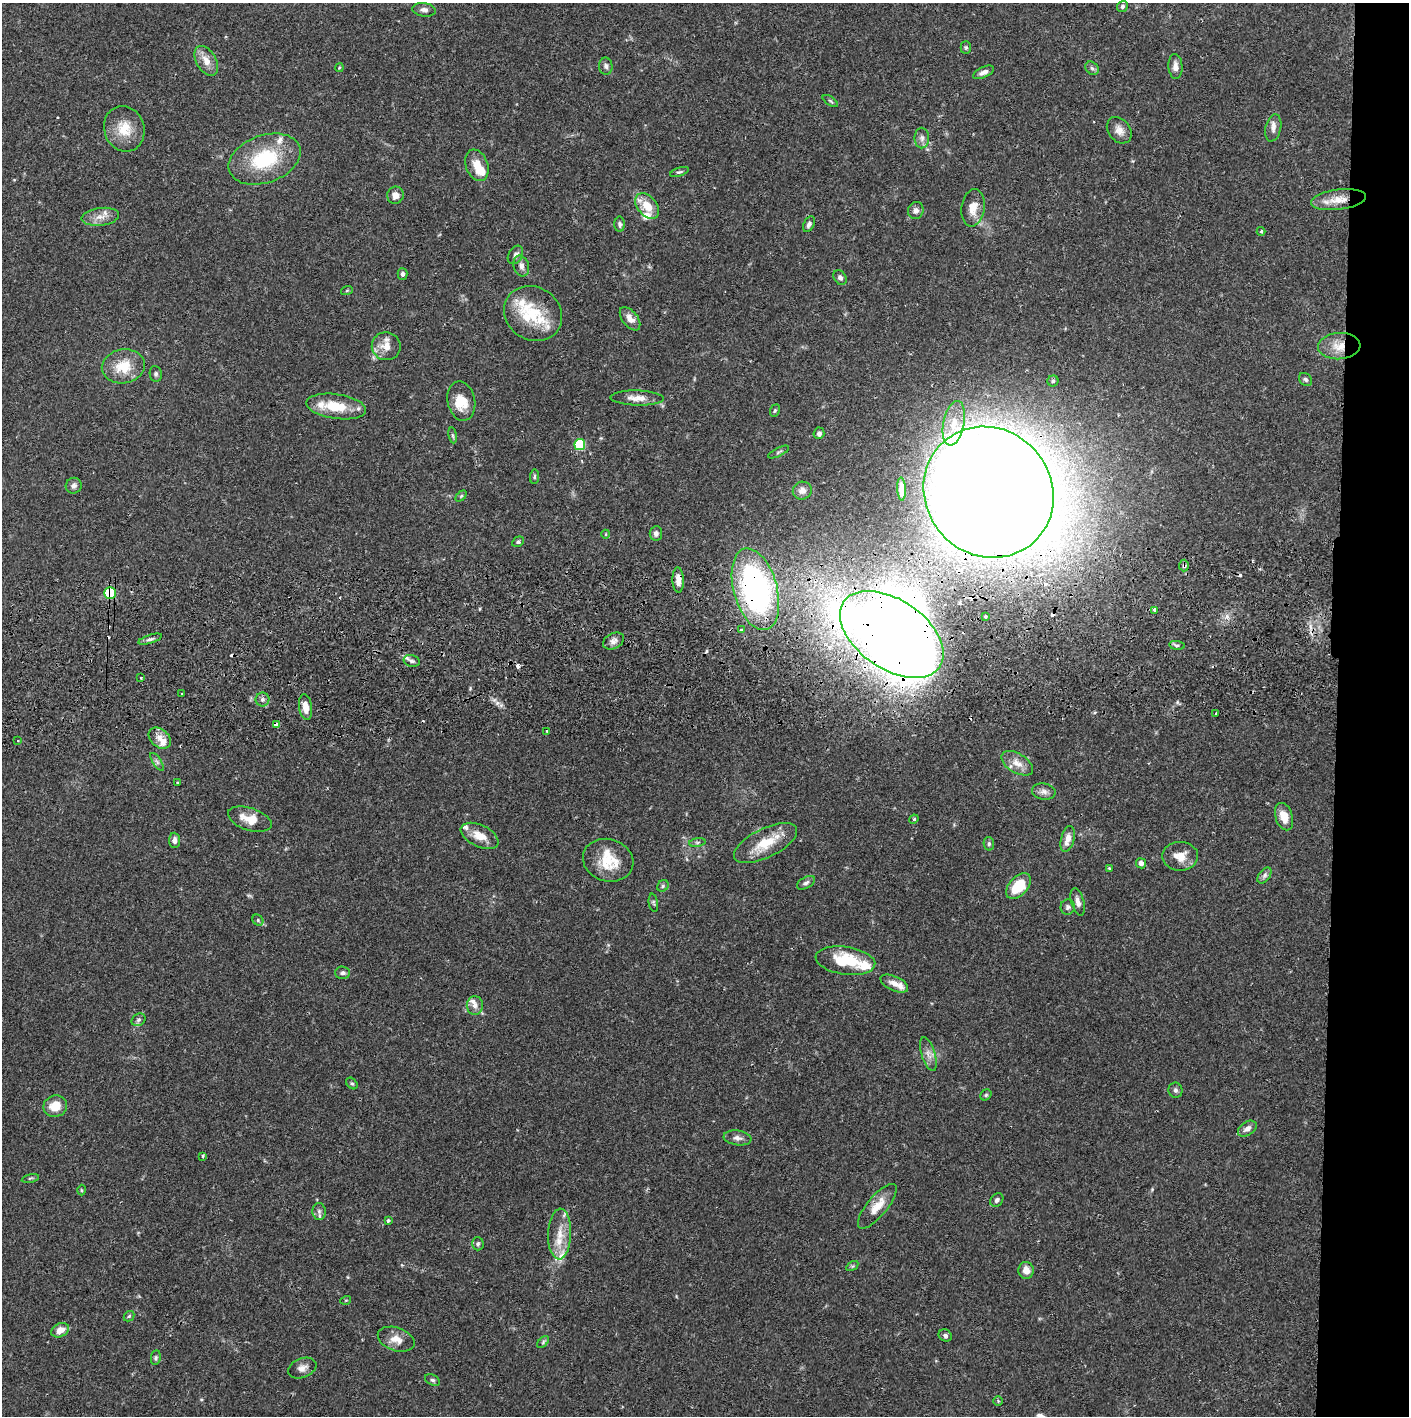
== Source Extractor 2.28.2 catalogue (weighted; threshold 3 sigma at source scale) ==
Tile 6 of 3 x 3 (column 3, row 2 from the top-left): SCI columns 2817-4223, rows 1472-2885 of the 4230 x 4358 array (HDU 1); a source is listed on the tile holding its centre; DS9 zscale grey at full resolution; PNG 1411 x 1418 px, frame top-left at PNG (2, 3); each listed source drawn as its Kron ellipse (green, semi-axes under 4 px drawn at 4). Shown black and unused: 5% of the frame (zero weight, under 2 of 3 exposures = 3% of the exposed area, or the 3 px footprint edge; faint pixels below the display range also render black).
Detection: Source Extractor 2.28.2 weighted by HDU 2 'WHT'; one run over the whole footprint, this tile lists its part. Background 0.0683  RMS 0.0049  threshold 0.0219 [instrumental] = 3 sigma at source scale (4.5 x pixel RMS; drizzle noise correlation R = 1.50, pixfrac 1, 0.05/0.05 arcsec/px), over >= 5 px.
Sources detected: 163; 1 too faint to see at this stretch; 1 inside a brighter object's white glare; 8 cosmic-ray / hot-pixel residue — neither listed nor drawn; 17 inside a brighter listed object's ellipse — not listed separately; the other 136 listed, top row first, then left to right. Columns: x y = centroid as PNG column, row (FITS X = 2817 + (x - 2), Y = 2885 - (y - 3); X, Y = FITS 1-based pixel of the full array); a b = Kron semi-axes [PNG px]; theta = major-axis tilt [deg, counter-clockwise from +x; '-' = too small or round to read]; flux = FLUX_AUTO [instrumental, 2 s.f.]
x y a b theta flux
1122 6 6 5 - 1
424 10 12 6 -8 2.1
966 47 6 5 - 0.81
206 61 16 10 -60 5.5
606 66 8 6 -85 1.5
1175 66 12 7 -87 2.8
339 68 4 3 - 0.43
1092 68 7 6 - 1.1
983 72 11 5 26 2.3
830 101 9 3 -34 0.73
1273 128 14 8 77 2.7
124 129 23 20 -69 12
1119 130 14 11 -52 3.9
922 138 10 7 -90 2.2
265 159 37 23 19 32
477 165 16 11 -69 6.7
679 172 10 4 18 0.97
395 195 9 8 - 3.3
1339 200 28 10 7 9
647 206 14 9 -49 8.2
973 208 19 11 82 6.5
916 210 8 7 - 2
100 217 19 9 7 4.9
620 224 7 5 -89 1.2
809 224 8 5 64 1.6
1261 231 4 4 - 0.53
515 255 10 7 60 1.8
521 266 11 7 -72 2.5
402 274 6 5 - 1.4
840 278 8 6 -54 1.5
347 290 6 4 20 0.6
533 314 30 26 -34 19
630 319 13 7 -52 4.1
386 346 14 14 - 6.1
1339 346 21 13 4 8.6
123 366 21 17 9 12
156 374 8 6 -80 1.1
1305 379 7 5 -44 1.1
1053 381 5 5 - 0.84
637 398 27 7 -2 5.1
461 401 20 13 -78 9.2
336 406 30 12 -8 15
775 411 6 4 68 0.72
954 423 23 10 78 10
819 433 6 5 - 1.5
453 435 8 4 -81 0.8
580 445 5 5 - 32
779 452 11 3 26 0.86
534 477 7 4 85 0.89
74 486 8 7 - 1.7
901 489 11 4 -87 3.4
802 491 9 8 - 3.1
989 492 68 63 -48 2000
461 496 6 4 45 0.72
656 533 7 6 - 1.7
606 534 4 3 - 0.4
518 542 6 4 27 0.98
1184 566 6 5 - 0.94
678 580 12 5 -87 3.6
755 589 42 21 -74 120
110 593 6 5 - 23
1154 610 4 3 - 2.8
985 616 3 3 - 1.2
741 630 3 3 - 1
892 634 58 34 -34 1300
150 639 12 4 18 1.3
613 641 11 7 27 2.4
1177 645 8 4 -7 0.94
412 661 8 6 -17 1.4
141 678 4 3 - 0.52
182 694 3 3 - 2.3
262 699 7 7 - 1.6
305 707 13 6 -82 5.1
1216 714 3 2 - 0.85
276 724 4 3 - 3.1
547 731 2 2 - 0.45
160 738 12 9 -42 4
18 741 3 2 - 0.53
157 762 10 4 -57 1.2
1017 763 18 9 -31 4.6
177 783 3 3 - 0.72
1044 792 12 8 -8 2.4
1284 817 14 8 -73 6.6
250 819 23 11 -18 8.7
914 819 5 4 - 0.58
480 836 20 11 -25 7.1
1068 839 13 6 75 4.4
175 840 7 5 -86 2.1
697 842 8 4 8 0.95
766 843 34 14 27 14
989 844 7 5 -79 0.94
1180 856 18 14 -1 6.9
608 860 25 21 -17 15
1141 863 5 5 - 2.1
1109 868 4 3 - 0.61
1264 875 9 5 53 1.6
806 883 10 5 29 1.3
663 886 6 5 - 0.79
1018 886 15 9 46 15
1078 902 14 6 -74 2.7
653 903 9 4 -80 0.84
1068 907 7 7 - 1.3
258 920 6 5 - 0.72
845 961 30 14 -8 21
343 973 7 6 - 1.3
894 983 15 7 -24 3.8
475 1006 9 8 - 2.8
138 1020 7 6 - 1.2
928 1054 17 7 -72 3.3
352 1083 6 4 -47 0.8
1175 1090 7 7 - 1.3
986 1095 6 5 - 0.78
55 1106 12 10 20 7.9
1247 1129 10 6 35 2.7
738 1138 14 7 -7 2.4
203 1156 3 3 - 0.63
30 1178 8 3 12 0.68
81 1190 5 3 - 0.48
997 1200 7 6 - 1.4
877 1206 28 10 50 7.6
319 1211 8 6 -85 1.5
388 1220 4 4 - 0.81
560 1234 25 11 88 8.7
478 1244 7 6 - 1.1
852 1266 6 4 33 0.73
1026 1270 8 7 - 3.8
346 1300 5 3 - 0.44
129 1316 6 4 44 0.78
60 1330 9 6 27 4.9
945 1335 7 5 -33 1.2
396 1339 19 11 -19 5.7
543 1342 7 4 46 0.85
156 1358 8 5 84 0.91
302 1368 15 9 21 3.2
432 1380 8 5 -26 1
998 1401 5 5 - 0.61
Overlapping masked pixels (flux is a lower limit): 9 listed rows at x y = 1339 200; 1339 346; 989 492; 1184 566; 678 580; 755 589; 110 593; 892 634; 276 724